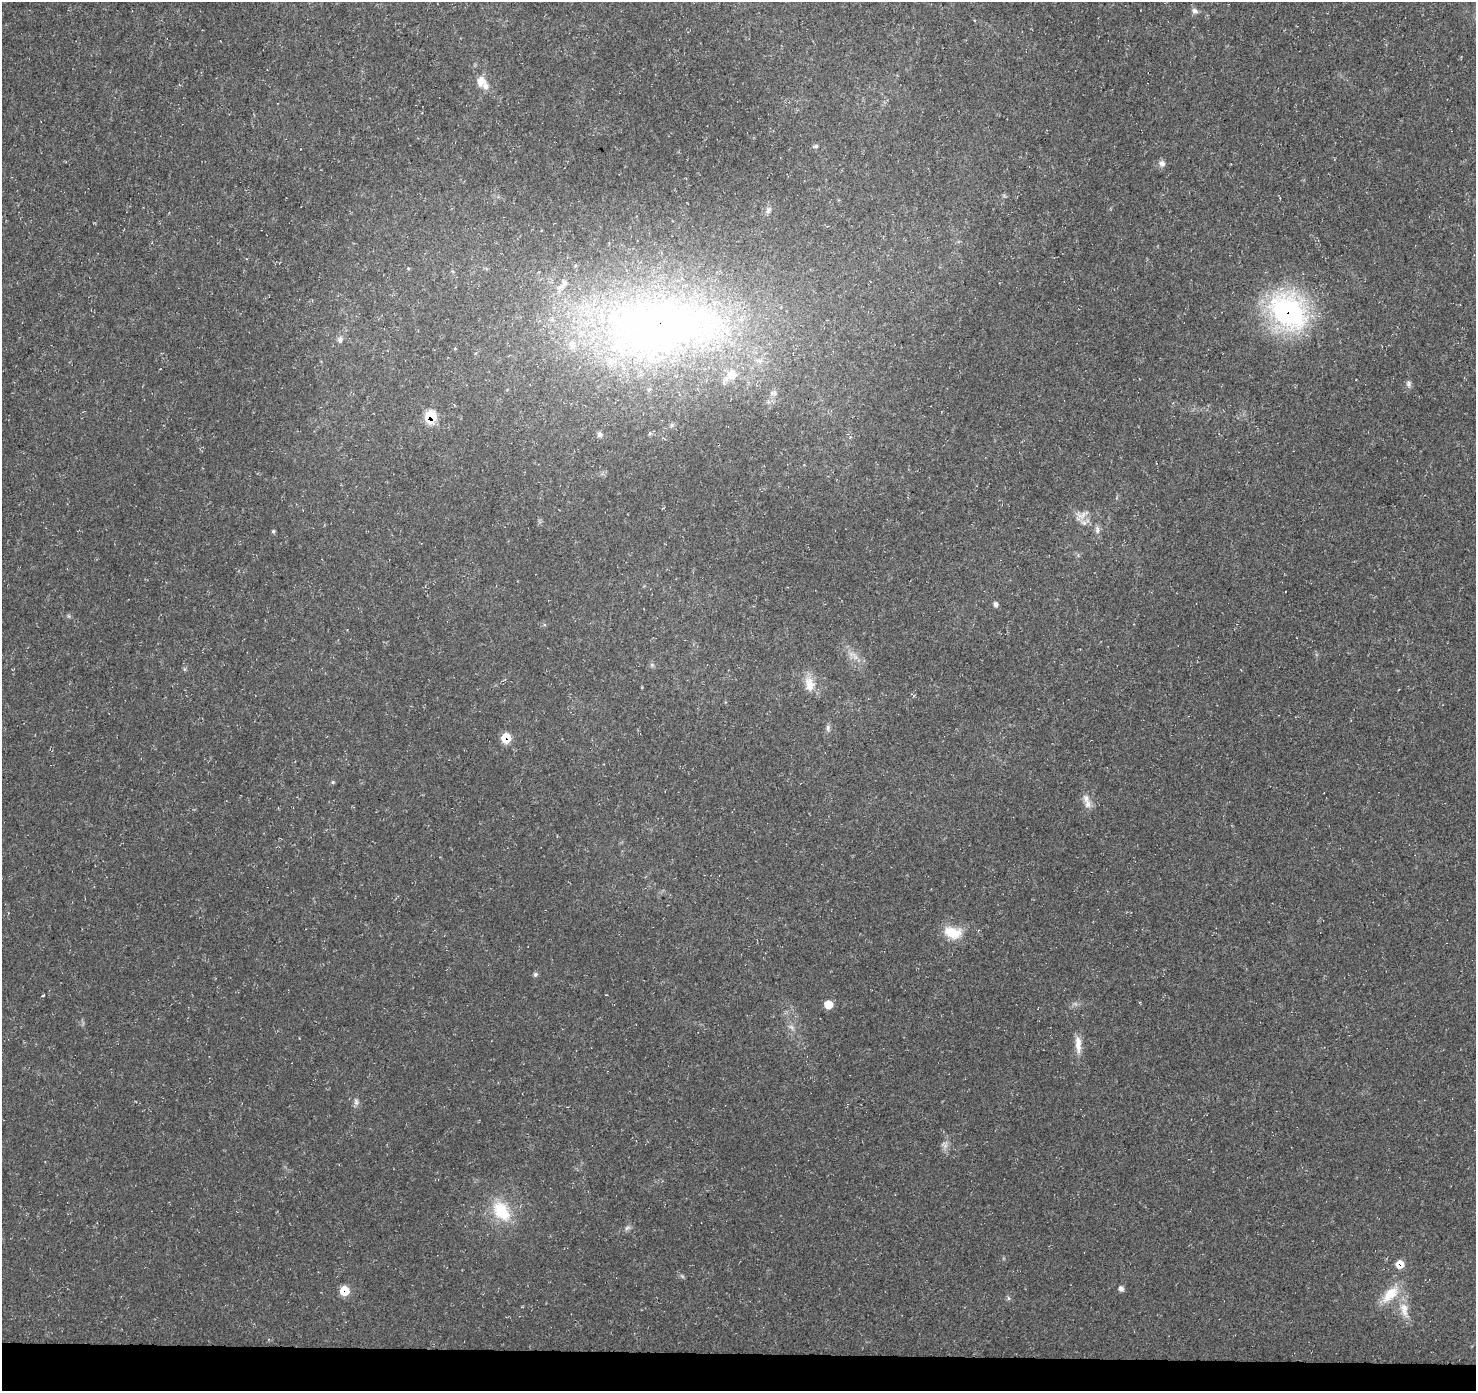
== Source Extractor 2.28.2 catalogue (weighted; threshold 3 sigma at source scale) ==
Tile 8 of 3 x 3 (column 2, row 3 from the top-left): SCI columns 1476-2949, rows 228-1616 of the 4431 x 4671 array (HDU 1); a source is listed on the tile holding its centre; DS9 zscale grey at full resolution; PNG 1478 x 1393 px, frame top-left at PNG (2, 2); no overlay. Shown black and unused: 3% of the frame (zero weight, under 3 of 5 exposures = <1% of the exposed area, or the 3 px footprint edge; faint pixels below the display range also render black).
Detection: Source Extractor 2.28.2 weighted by HDU 2 'WHT'; one run over the whole footprint, this tile lists its part. Background 0.0139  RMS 0.0031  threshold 0.0138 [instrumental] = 3 sigma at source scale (4.5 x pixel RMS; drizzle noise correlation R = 1.50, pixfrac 1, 0.0396/0.0396 arcsec/px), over >= 5 px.
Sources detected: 46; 2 too faint to see at this stretch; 1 inside a brighter object's white glare — not listed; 5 inside a brighter listed object's ellipse — not listed separately; the other 38 listed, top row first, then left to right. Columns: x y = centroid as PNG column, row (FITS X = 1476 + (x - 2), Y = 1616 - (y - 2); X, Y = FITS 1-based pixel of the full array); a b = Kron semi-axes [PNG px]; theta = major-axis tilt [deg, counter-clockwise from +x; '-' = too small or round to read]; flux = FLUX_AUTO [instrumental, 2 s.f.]
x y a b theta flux
1194 11 8 7 - 1
481 81 13 11 85 3.3
815 146 7 5 6 0.68
1162 163 8 8 - 1.3
769 210 11 6 66 1.1
1288 312 37 28 -40 67
660 325 174 79 5 230
340 339 9 7 66 1.1
1408 384 9 7 82 0.94
772 393 8 7 - 0.96
430 417 8 7 - 17
599 434 7 6 - 0.76
1083 515 10 6 63 1.6
1084 523 9 6 -41 1.3
1097 530 12 5 89 1.2
273 531 5 5 - 0.45
995 604 7 5 -75 0.95
855 657 16 5 -59 1.9
652 665 6 5 - 0.57
809 684 21 13 -81 4.5
828 728 9 5 84 0.88
506 738 8 8 - 8
333 782 5 4 - 0.38
1088 804 13 8 90 2
953 933 24 15 -14 7
535 974 6 5 - 0.7
828 1005 8 7 - 4.4
791 1027 8 5 -44 0.89
1078 1044 25 8 -87 3.2
356 1102 8 6 -88 0.96
501 1211 29 19 -56 12
627 1228 9 4 35 0.83
1400 1264 8 8 - 4.4
1121 1289 5 5 - 1.2
344 1291 8 7 - 8.1
1390 1294 29 14 45 7.5
1008 1298 6 4 -88 0.49
1404 1310 24 11 -77 4.7
Overlapping masked pixels (flux is a lower limit): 6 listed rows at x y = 1288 312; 660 325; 430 417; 506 738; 1400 1264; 344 1291